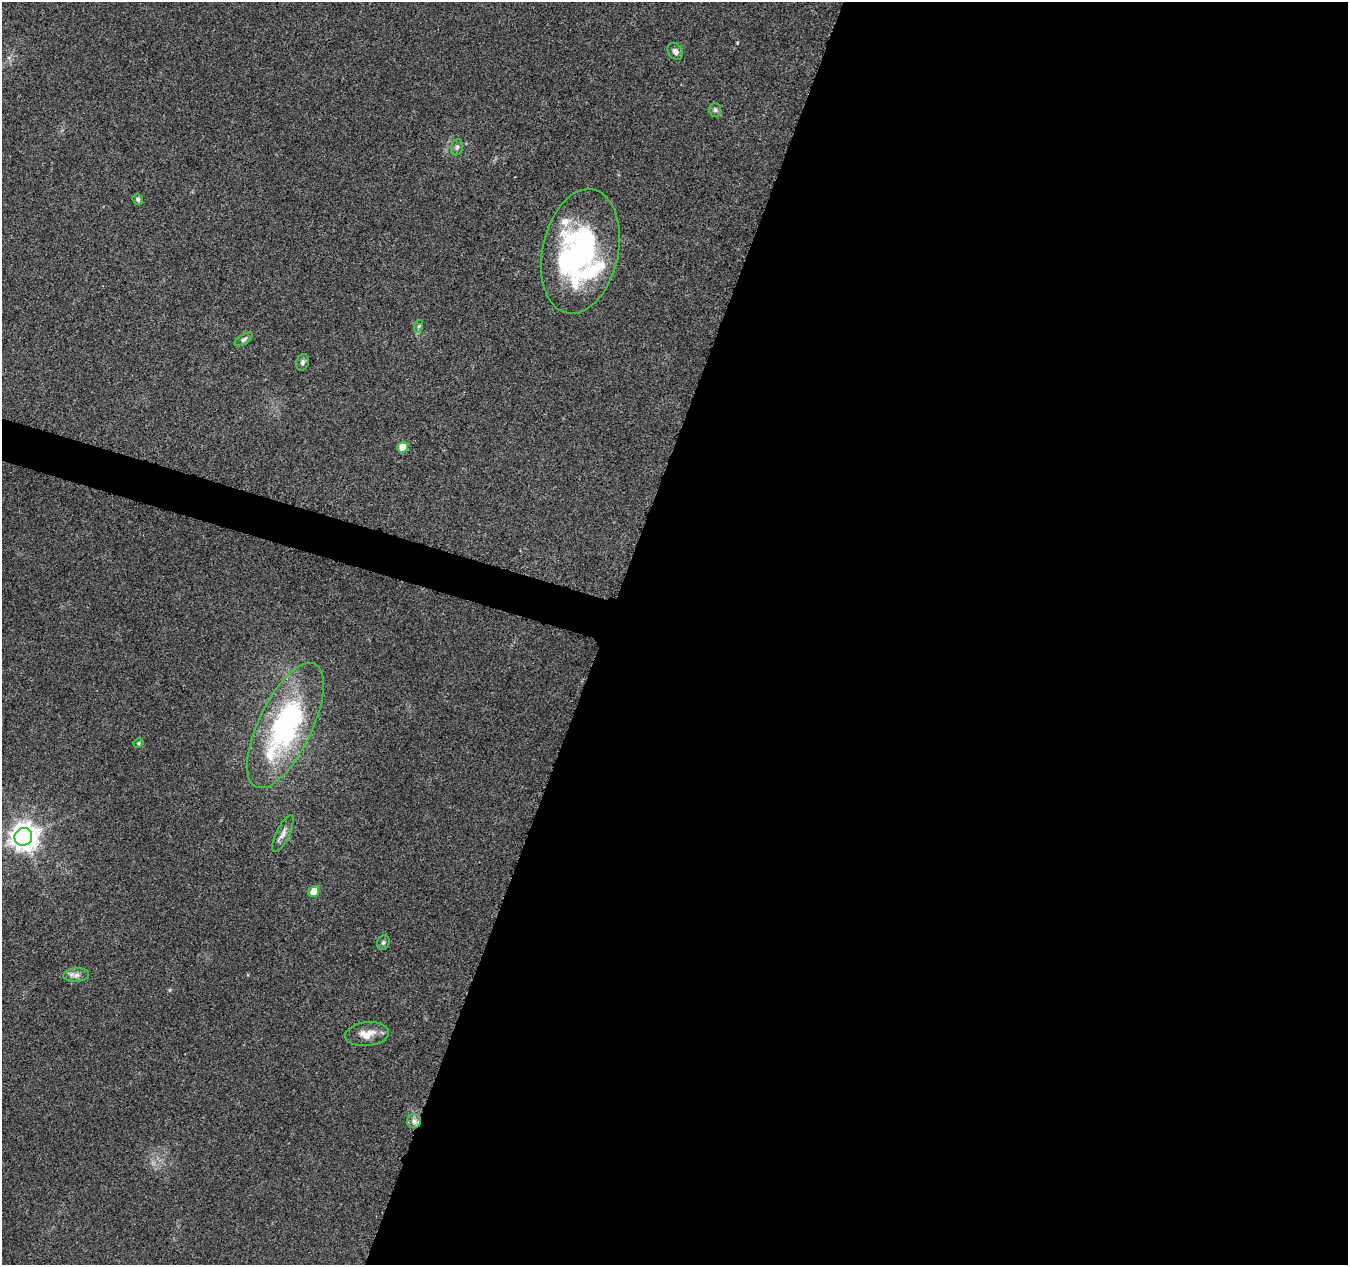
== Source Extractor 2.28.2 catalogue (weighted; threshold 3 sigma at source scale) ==
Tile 12 of 4 x 4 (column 4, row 3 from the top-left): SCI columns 4056-5401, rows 1551-2813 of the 5411 x 5567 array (HDU 1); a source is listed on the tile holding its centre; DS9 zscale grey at full resolution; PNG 1350 x 1267 px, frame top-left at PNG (2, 2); each listed source drawn as its Kron ellipse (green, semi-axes under 4 px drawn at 4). Shown black and unused: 57% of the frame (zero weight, under 3 of 5 exposures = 1% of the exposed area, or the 3 px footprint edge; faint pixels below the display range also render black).
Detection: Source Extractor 2.28.2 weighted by HDU 2 'WHT'; one run over the whole footprint, this tile lists its part. Background 0.103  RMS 0.0053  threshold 0.0238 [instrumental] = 3 sigma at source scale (4.5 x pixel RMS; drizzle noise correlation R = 1.50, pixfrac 1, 0.0396/0.0396 arcsec/px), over >= 5 px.
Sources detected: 21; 1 inside a brighter object's white glare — neither listed nor drawn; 2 inside a brighter listed object's ellipse — not listed separately; the other 18 listed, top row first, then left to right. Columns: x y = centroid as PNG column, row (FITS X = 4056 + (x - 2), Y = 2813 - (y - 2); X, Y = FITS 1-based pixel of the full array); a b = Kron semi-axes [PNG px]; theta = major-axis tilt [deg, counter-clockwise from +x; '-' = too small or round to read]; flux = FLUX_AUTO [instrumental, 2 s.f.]
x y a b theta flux
675 51 9 7 -53 2
715 110 7 5 -89 1.1
457 147 8 6 73 1.3
138 199 5 5 - 1
580 251 63 38 78 100
419 326 6 4 71 0.85
244 339 10 5 32 1.4
303 362 8 6 71 1.4
403 447 5 5 - 10
285 725 68 27 64 100
138 743 5 4 - 0.77
283 834 20 6 64 3.3
23 837 9 8 - 630
314 891 6 5 - 9.5
383 943 7 6 - 1.2
76 975 13 6 5 2.6
367 1034 22 12 6 7.2
414 1121 7 7 - 2.1